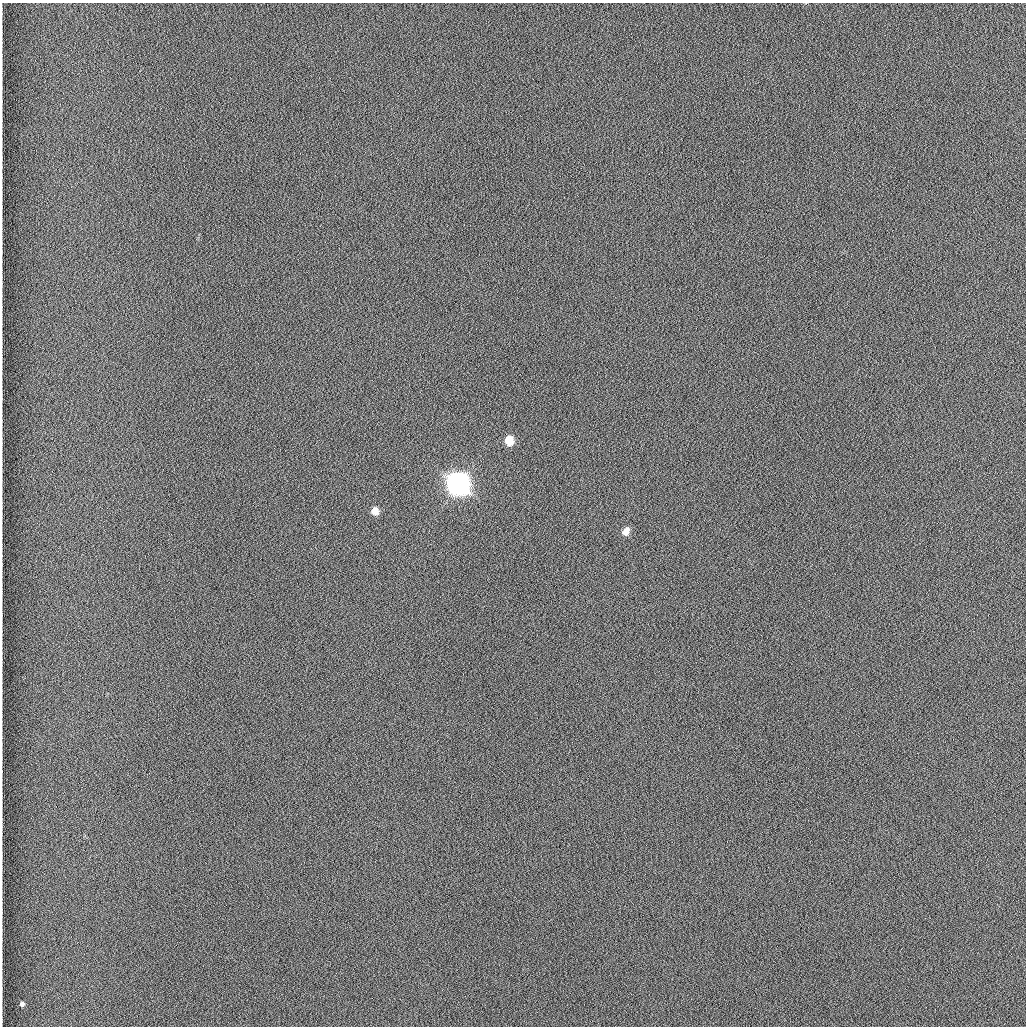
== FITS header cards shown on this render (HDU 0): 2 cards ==
NAXIS1  =                 1024 /fastest changing axis
NAXIS2  =                 1024 /next to fastest changing axis

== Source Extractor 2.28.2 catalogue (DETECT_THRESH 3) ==
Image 1024 x 1024 px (HDU 0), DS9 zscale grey, 1 PNG px = 1 image px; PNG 1028 x 1028 px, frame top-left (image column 1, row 1024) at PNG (2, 3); no overlay
Background 1260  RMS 5.9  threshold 17.8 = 3 sigma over >= 5 px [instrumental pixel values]
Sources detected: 5; all 5 listed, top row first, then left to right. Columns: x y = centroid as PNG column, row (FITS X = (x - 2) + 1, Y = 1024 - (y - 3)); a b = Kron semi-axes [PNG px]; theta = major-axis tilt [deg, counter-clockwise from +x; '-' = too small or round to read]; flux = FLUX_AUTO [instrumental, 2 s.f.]
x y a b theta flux
509 441 7 6 - 9500
458 484 9 8 - 500000
375 511 7 7 - 3700
626 531 8 6 64 3700
22 1004 5 5 - 920